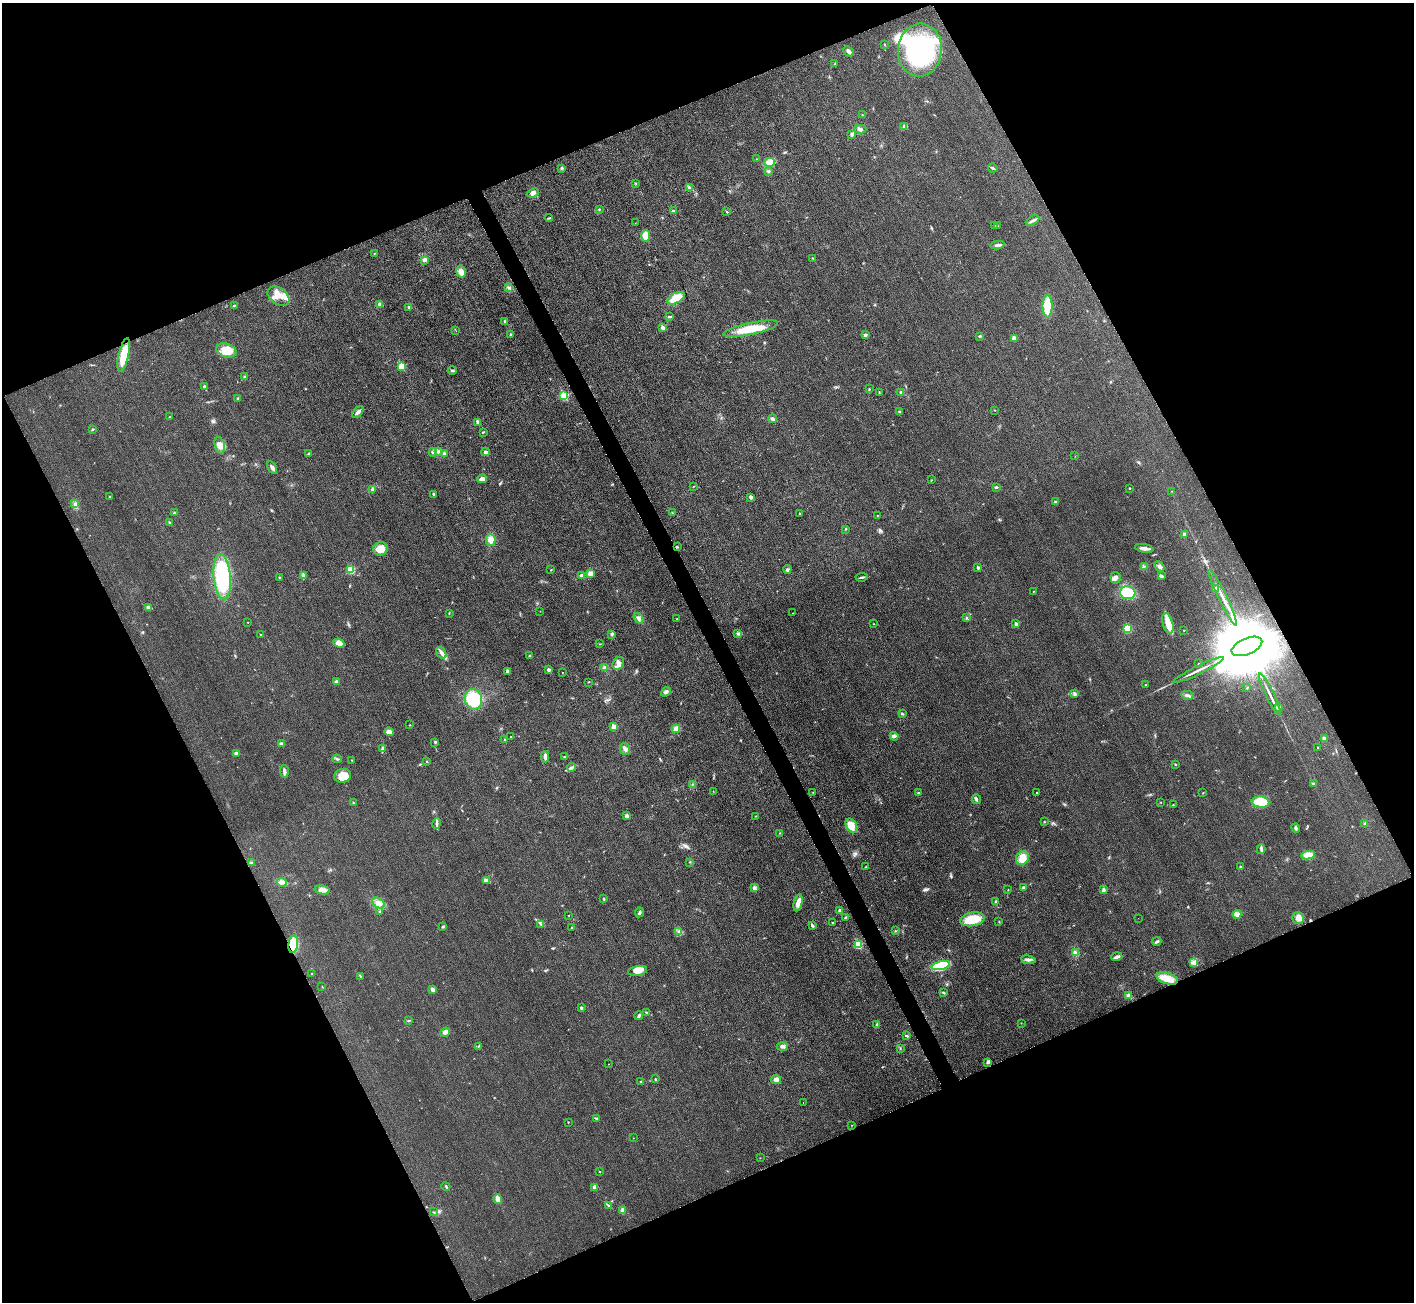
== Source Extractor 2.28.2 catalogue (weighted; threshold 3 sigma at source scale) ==
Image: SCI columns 21-5665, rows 172-5370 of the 5687 x 5680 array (HDU 1 of 3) = the unmasked area's bounding box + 8 px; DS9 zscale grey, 4 x 4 block average (1 PNG px = mean of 4 x 4 image px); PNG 1416 x 1304 px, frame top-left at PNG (2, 3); each listed source drawn as its Kron ellipse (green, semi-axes under 4 px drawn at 4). Shown black and unused: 45% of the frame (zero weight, under 3 of 4 exposures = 2% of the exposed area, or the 3 px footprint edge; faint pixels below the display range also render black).
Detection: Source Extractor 2.28.2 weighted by HDU 2 'WHT'. Background 0.0265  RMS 0.0059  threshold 0.0267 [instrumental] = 3 sigma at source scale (4.5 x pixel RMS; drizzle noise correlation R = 1.50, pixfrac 1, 0.05/0.05 arcsec/px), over >= 5 px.
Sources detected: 295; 3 inside a brighter object's white glare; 1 cosmic-ray / hot-pixel residue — neither listed nor drawn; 1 coinciding with a brighter row at this scale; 14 inside a brighter listed object's ellipse — not listed separately; the other 276 listed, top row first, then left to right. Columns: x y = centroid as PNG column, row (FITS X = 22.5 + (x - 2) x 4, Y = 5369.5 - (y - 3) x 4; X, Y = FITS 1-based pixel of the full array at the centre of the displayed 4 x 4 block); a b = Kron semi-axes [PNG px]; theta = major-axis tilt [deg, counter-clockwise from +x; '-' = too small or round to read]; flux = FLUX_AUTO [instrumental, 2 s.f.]
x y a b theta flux
884 45 2 2 - 1.7
920 50 26 22 83 490
848 51 6 3 -42 12
835 64 2 2 - 1.6
862 115 2 2 - 1.3
903 127 3 2 - 2.5
860 129 6 4 0 9.6
852 134 4 3 - 5.9
756 159 2 2 - 1.2
769 162 5 4 - 42
562 168 3 2 - 3
993 168 5 2 - 5.7
768 171 3 2 - 4.6
636 183 2 2 - 1.3
690 187 3 2 - 2.7
533 193 6 3 24 10
599 209 2 2 - 4.9
674 211 3 3 - 4.2
727 211 3 2 - 3.5
549 218 4 2 - 3.1
1033 220 7 2 29 8.4
635 223 2 2 - 0.71
997 225 2 2 - 1.6
995 226 3 2 - 2
646 236 5 4 - 40
997 245 7 2 10 12
374 253 2 2 - 1.8
813 258 2 2 - 1.9
424 260 2 2 - 1.9
461 272 6 5 - 23
509 288 4 3 - 6.2
278 296 12 8 -36 42
676 298 9 5 28 67
234 305 3 2 - 3.1
380 305 3 2 - 13
1048 306 11 5 -90 93
409 307 3 2 - 3.3
669 317 4 2 - 4.1
505 322 3 2 - 5.8
663 327 2 2 - 24
751 329 28 6 12 90
456 331 2 2 - 0.95
510 334 3 2 - 3.2
865 335 4 2 - 4.2
980 336 3 2 - 4.3
1014 338 2 2 - 35
226 350 10 7 -16 76
124 355 17 5 77 81
402 366 2 2 - 110
452 370 4 2 - 4.8
245 377 3 2 - 2.3
204 386 3 3 - 4.1
869 389 2 2 - 1.9
901 392 3 2 - 4
879 393 2 2 - 1.4
564 396 2 2 - 190
238 398 2 2 - 2.8
995 410 2 2 - 1.4
358 412 7 3 49 12
900 412 2 2 - 4.1
170 416 2 2 - 1.3
772 419 4 3 - 8.1
478 422 3 2 - 6.8
92 429 3 2 - 3.6
483 432 3 2 - 2.1
220 445 9 5 -74 25
433 452 4 3 - 7.4
438 452 3 2 - 5
485 452 4 3 - 5.4
444 453 3 2 - 5.7
308 454 3 2 - 4.4
1075 456 2 2 - 0.69
272 468 7 3 -59 12
482 479 5 3 - 17
931 480 2 2 - 1.5
694 486 3 2 - 1.6
996 487 3 2 - 4.9
1130 488 2 2 - 2.2
372 489 3 2 - 5
1171 491 2 2 - 0.91
434 494 2 2 - 14
110 496 4 2 - 4.4
751 497 2 2 - 24
1055 502 3 2 - 2.4
75 504 3 2 - 5.8
174 513 2 2 - 3.6
672 513 2 2 - 2.3
800 514 3 2 - 2
877 515 2 2 - 0.97
170 523 3 2 - 4.1
845 529 2 2 - 1.8
1184 534 3 2 - 5.2
491 540 6 5 - 24
677 547 3 2 - 2.9
1144 548 9 3 -12 15
380 549 7 6 - 43
1144 566 3 2 - 3.4
1159 567 6 3 -49 9.9
978 568 2 2 - 14
787 569 4 2 - 5.8
350 570 2 2 - 170
551 570 2 2 - 1.7
590 574 3 3 - 21
582 575 4 3 - 7.1
303 576 4 3 - 8.5
1161 576 3 2 - 11
222 577 22 8 -85 310
280 577 3 2 - 3.1
862 577 6 2 8 5.8
1115 578 6 5 - 13
1215 589 3 2 - 5.5
1033 591 2 2 - 2.6
1128 593 8 6 -5 75
1223 598 31 2 -64 27
149 608 4 3 - 13
540 611 2 2 - 0.64
449 613 2 2 - 1.2
793 613 2 2 - 1.3
966 617 3 2 - 2.7
638 618 6 3 -52 11
676 619 2 2 - 1.8
248 622 2 2 - 1.1
1168 623 10 5 -74 31
874 624 2 2 - 1.7
1016 624 2 2 - 18
1127 628 4 4 - 53
1184 630 2 2 - 1.2
260 634 2 2 - 1.4
612 634 4 3 - 5.6
737 634 3 2 - 2.5
339 643 5 4 - 25
600 644 2 2 - 1.3
1247 646 16 8 23 85000
441 653 6 3 -53 14
530 656 4 2 - 3
618 663 7 5 57 16
1198 663 2 2 - 1.2
605 668 3 3 - 10
548 670 3 3 - 5.6
1198 670 28 2 26 23
507 671 3 3 - 9.6
562 672 2 2 - 1
336 682 3 3 - 7.7
588 682 3 2 - 1.4
1145 685 2 2 - 1.4
1247 688 2 2 - 2
666 692 5 3 - 9.9
1075 693 3 2 - 4.6
1270 694 23 2 -64 19
1187 695 6 2 -14 9.1
474 699 10 8 -80 150
1278 707 3 2 - 5.9
902 713 3 3 - 3.4
409 725 2 2 - 2
614 727 2 2 - 65
676 729 4 4 - 23
389 732 5 4 - 19
894 736 4 2 - 6.7
510 737 2 2 - 0.98
1324 739 3 3 - 11
505 740 3 2 - 2.5
435 742 2 2 - 8.7
281 744 3 2 - 4.1
1318 748 2 2 - 1.5
382 749 3 2 - 4.4
625 749 6 4 -68 13
236 753 4 2 - 8.7
565 756 3 2 - 4
545 757 6 2 -89 13
337 759 5 2 - 5.5
352 760 2 2 - 2.6
427 761 2 2 - 2
1175 764 2 2 - 2.2
571 767 4 3 - 7.1
284 771 6 3 -87 9.7
343 776 8 7 - 46
1313 783 2 2 - 1.9
692 784 2 2 - 1.9
713 791 2 2 - 1.1
813 792 2 2 - 1.2
918 792 2 2 - 5.9
1036 793 2 2 - 1.4
1203 793 2 2 - 1.5
976 799 5 3 - 6.3
1161 802 2 2 - 1.2
1260 802 9 5 -7 96
353 803 2 2 - 1.4
1173 804 2 2 - 1.7
627 816 2 2 - 11
756 816 2 2 - 2.4
1044 822 2 2 - 2.4
437 823 5 2 - 7.4
1365 823 2 2 - 3.3
851 825 7 5 -59 48
1295 828 5 2 - 6.2
780 833 2 2 - 1.7
1261 849 5 3 - 7
1308 855 7 4 9 41
1022 858 7 6 - 43
690 862 2 2 - 1.9
251 863 3 3 - 5.6
865 867 2 2 - 1.8
1241 867 3 2 - 3.2
486 880 3 2 - 5.2
282 882 5 3 - 9.9
754 888 4 3 - 10
1023 888 3 2 - 3.8
322 890 7 4 -13 19
1008 890 2 2 - 1.4
1104 890 3 2 - 9.1
604 899 3 2 - 3.5
996 902 4 2 - 6.2
379 903 7 4 -36 17
798 903 8 4 77 28
839 910 3 2 - 4.8
379 912 2 2 - 2.7
639 912 5 2 - 6.7
1237 914 4 3 - 21
569 915 2 2 - 1.2
845 917 3 2 - 3.3
1138 918 2 2 - 3.6
1298 918 6 6 - 17
972 919 12 7 9 89
832 922 3 2 - 2.2
999 922 2 2 - 1.9
541 924 2 2 - 2.7
812 925 3 2 - 8.4
443 927 3 2 - 3
571 928 2 2 - 2.2
896 931 2 2 - 2.2
679 932 2 2 - 1.8
1157 941 5 2 - 7.5
293 944 9 4 81 64
858 945 3 2 - 160
1075 953 3 3 - 6.6
1117 957 6 3 18 9.7
1028 960 7 3 -9 11
1194 963 3 2 - 4.6
941 966 9 4 13 190
638 971 10 5 11 34
312 973 2 2 - 1.4
360 976 3 2 - 2.8
1167 978 11 5 -18 49
322 987 2 2 - 1.2
433 989 3 2 - 14
943 992 2 2 - 3.4
1129 996 4 3 - 16
581 1008 4 2 - 3.9
646 1013 4 2 - 4.3
639 1016 4 2 - 5.8
409 1020 3 2 - 1.9
1021 1023 2 2 - 1.2
876 1025 3 2 - 3.3
445 1032 5 4 - 12
907 1036 4 2 - 4.5
478 1046 2 2 - 1.9
782 1046 5 3 - 9.5
900 1048 2 2 - 1.7
987 1062 2 2 - 1.9
608 1064 2 2 - 1
655 1079 2 2 - 2.1
776 1080 5 4 - 17
640 1081 2 2 - 2.5
803 1103 2 2 - 0.64
597 1118 2 2 - 1.8
568 1122 2 2 - 3.2
851 1125 2 2 - 1
633 1138 2 2 - 0.78
760 1158 2 2 - 1.1
600 1172 2 2 - 2.2
446 1186 5 2 - 3.7
595 1187 3 2 - 19
498 1199 5 3 - 28
609 1206 3 2 - 3.3
623 1210 4 3 - 22
433 1212 3 2 - 2.4
Overlapping masked pixels (flux is a lower limit): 2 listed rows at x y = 1247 646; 293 944
Diffuse or blended objects may show on this block-average render without a row.